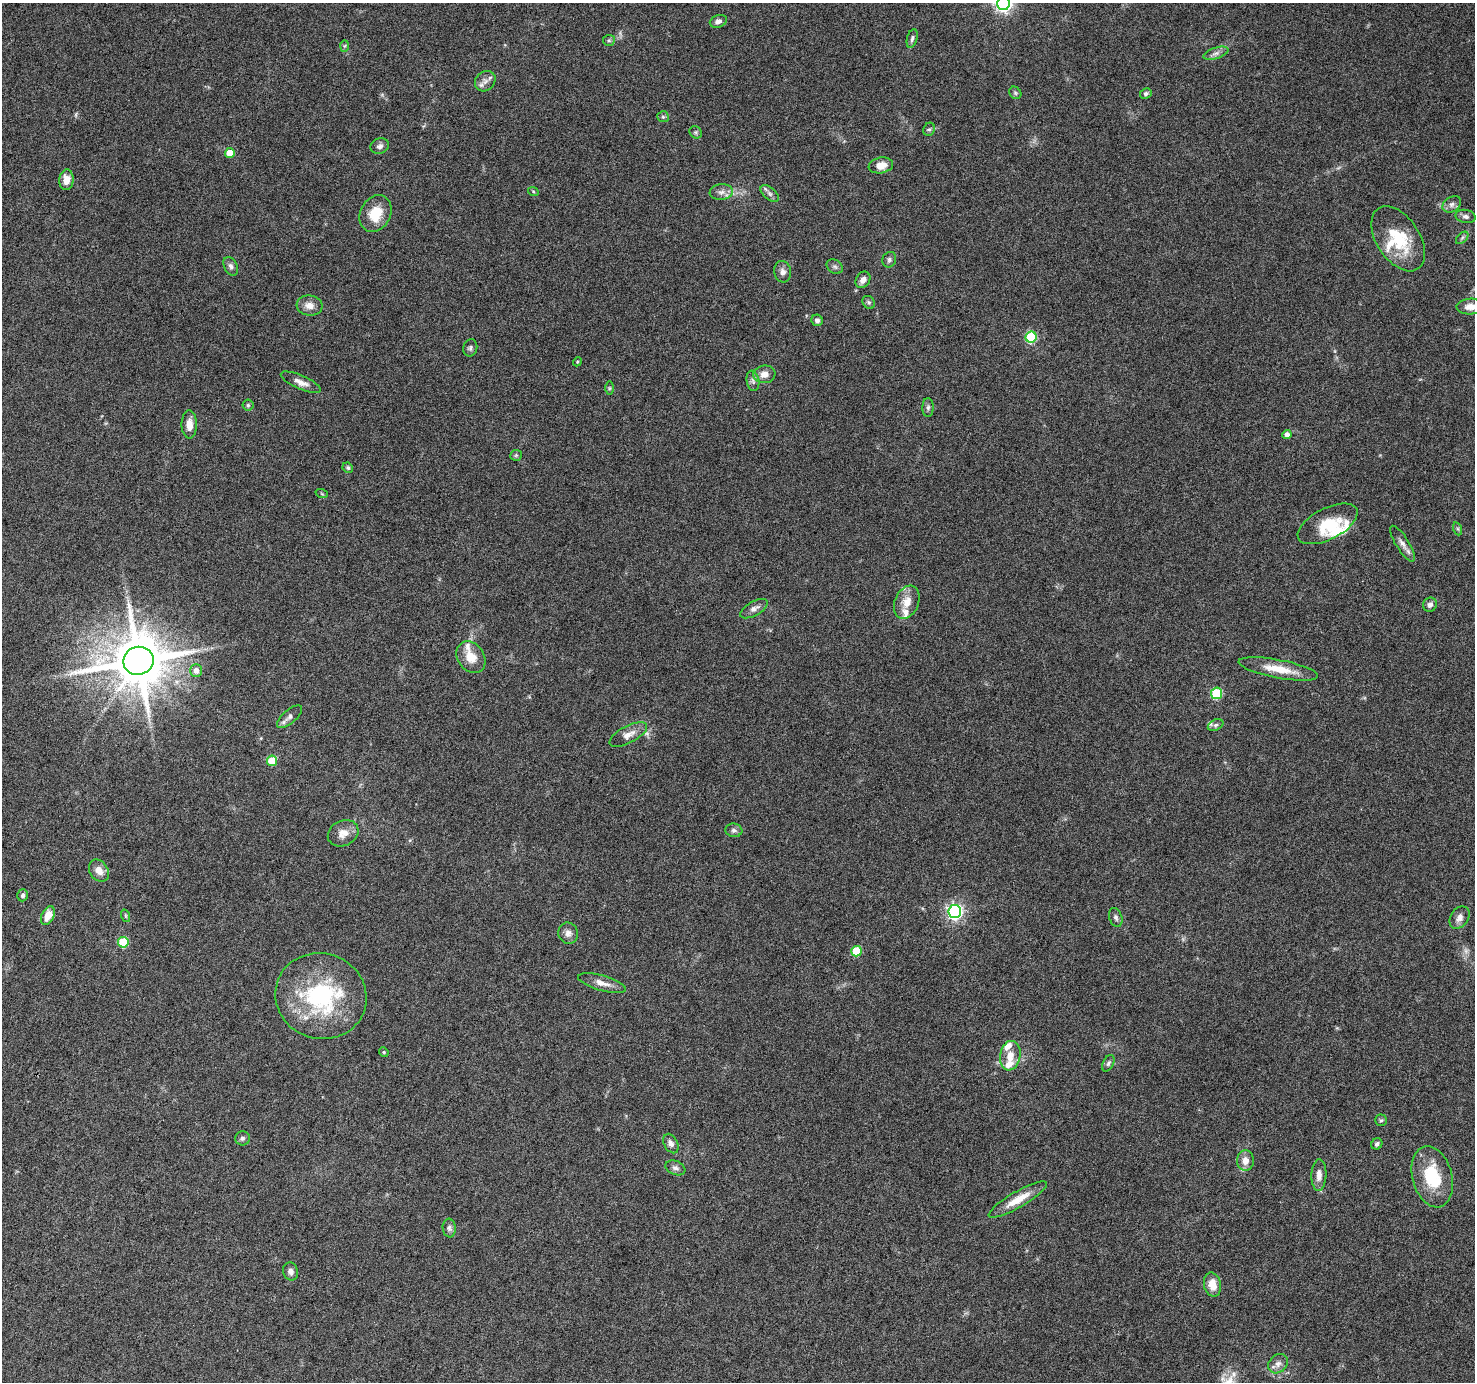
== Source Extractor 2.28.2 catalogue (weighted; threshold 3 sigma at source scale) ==
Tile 7 of 4 x 4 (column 3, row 2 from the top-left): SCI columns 2953-4425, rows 3015-4394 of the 5898 x 5963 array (HDU 1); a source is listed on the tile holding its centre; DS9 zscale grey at full resolution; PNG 1477 x 1384 px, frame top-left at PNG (2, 3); each listed source drawn as its Kron ellipse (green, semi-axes under 4 px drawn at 4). Shown black and unused: <1% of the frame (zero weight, under 6 of 12 exposures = <1% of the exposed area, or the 3 px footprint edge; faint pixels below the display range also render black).
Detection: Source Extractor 2.28.2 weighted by HDU 2 'WHT'; one run over the whole footprint, this tile lists its part. Background 0.053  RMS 0.0026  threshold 0.0106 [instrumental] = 3 sigma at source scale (4.09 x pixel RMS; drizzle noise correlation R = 1.36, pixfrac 0.8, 0.0396/0.0396 arcsec/px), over >= 5 px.
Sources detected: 103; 2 too faint to see at this stretch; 2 inside a brighter object's white glare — neither listed nor drawn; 7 inside a brighter listed object's ellipse — not listed separately; the other 92 listed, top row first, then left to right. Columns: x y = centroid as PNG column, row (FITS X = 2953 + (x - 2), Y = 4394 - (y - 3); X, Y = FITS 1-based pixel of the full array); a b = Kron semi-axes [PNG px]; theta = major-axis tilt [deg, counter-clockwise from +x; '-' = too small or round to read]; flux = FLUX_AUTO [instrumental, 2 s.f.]
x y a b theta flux
1004 3 7 6 - 83
718 21 9 6 18 1
912 38 10 5 75 0.65
609 40 6 5 - 0.4
345 46 6 4 88 0.36
1216 53 13 5 17 1
485 81 11 9 44 1.4
1015 93 7 5 -46 0.42
1146 94 6 5 - 0.54
663 117 6 5 - 0.41
929 129 7 5 65 0.51
696 132 7 5 -46 0.42
380 146 9 7 21 0.86
230 153 5 5 - 3
881 165 12 8 10 2.5
66 180 10 7 84 2.3
533 191 5 3 - 0.23
721 192 12 8 6 1.3
770 193 11 6 -42 0.88
1452 204 10 7 34 1
376 214 19 15 63 6.1
1466 216 10 6 -12 0.82
1462 238 7 4 45 0.5
1398 239 36 21 -57 11
889 260 8 6 66 0.68
231 266 10 6 -64 0.8
835 267 9 6 -36 0.65
783 272 11 8 -76 1.2
863 280 9 7 59 1.3
869 302 7 5 -51 0.5
309 306 13 10 -5 1.9
1470 307 14 8 3 2.3
817 320 6 5 - 0.95
1031 337 6 5 - 19
470 348 9 7 76 0.64
577 362 4 3 - 0.24
764 374 11 9 6 2
753 381 10 6 -80 0.81
301 382 22 7 -23 1.8
609 388 7 4 89 0.39
248 405 5 5 - 0.39
928 408 9 5 89 0.63
189 425 14 7 -89 2.2
1287 434 4 4 - 1.2
516 455 6 5 - 0.39
348 468 5 5 - 0.41
322 494 6 4 -19 0.27
1328 524 33 15 27 7.7
1458 529 7 4 -71 0.41
1402 544 20 6 -58 1.6
907 602 17 12 66 3.3
1430 605 7 6 - 1
754 609 15 7 30 1.4
471 657 17 13 -55 3.8
138 661 15 14 - 1700
1278 669 40 9 -11 5.7
196 670 6 6 - 1.4
1217 693 5 5 - 18
289 717 15 6 40 1.1
1216 725 8 5 27 0.64
628 735 21 8 27 2.1
272 761 5 5 - 8.2
734 830 8 6 -7 0.76
343 833 16 12 26 2.5
99 871 12 9 -55 2
23 895 6 5 - 0.59
955 912 6 6 - 63
48 916 10 6 65 3.2
126 916 6 4 -71 0.32
1116 917 10 6 -72 0.67
1459 918 12 8 55 1.5
568 933 10 10 - 1.3
123 942 5 5 - 11
856 951 5 5 - 8.6
602 983 25 7 -16 2.1
321 996 46 42 -18 30
384 1052 5 4 - 0.29
1010 1056 15 10 80 2.8
1108 1063 9 5 64 0.58
1381 1120 5 5 - 0.44
242 1138 7 7 - 0.62
671 1144 10 6 -63 1.2
1377 1144 6 5 - 0.62
1245 1161 10 8 88 2.3
675 1168 10 7 -23 0.89
1319 1175 16 7 87 1.9
1432 1177 31 20 -75 11
1018 1200 33 8 30 4.3
449 1228 9 6 -83 0.75
291 1271 9 7 -74 1.1
1212 1285 12 8 -77 3.1
1278 1364 11 8 42 1.4
Isophote crosses this tile's border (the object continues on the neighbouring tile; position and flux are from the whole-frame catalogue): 2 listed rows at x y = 1004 3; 1470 307